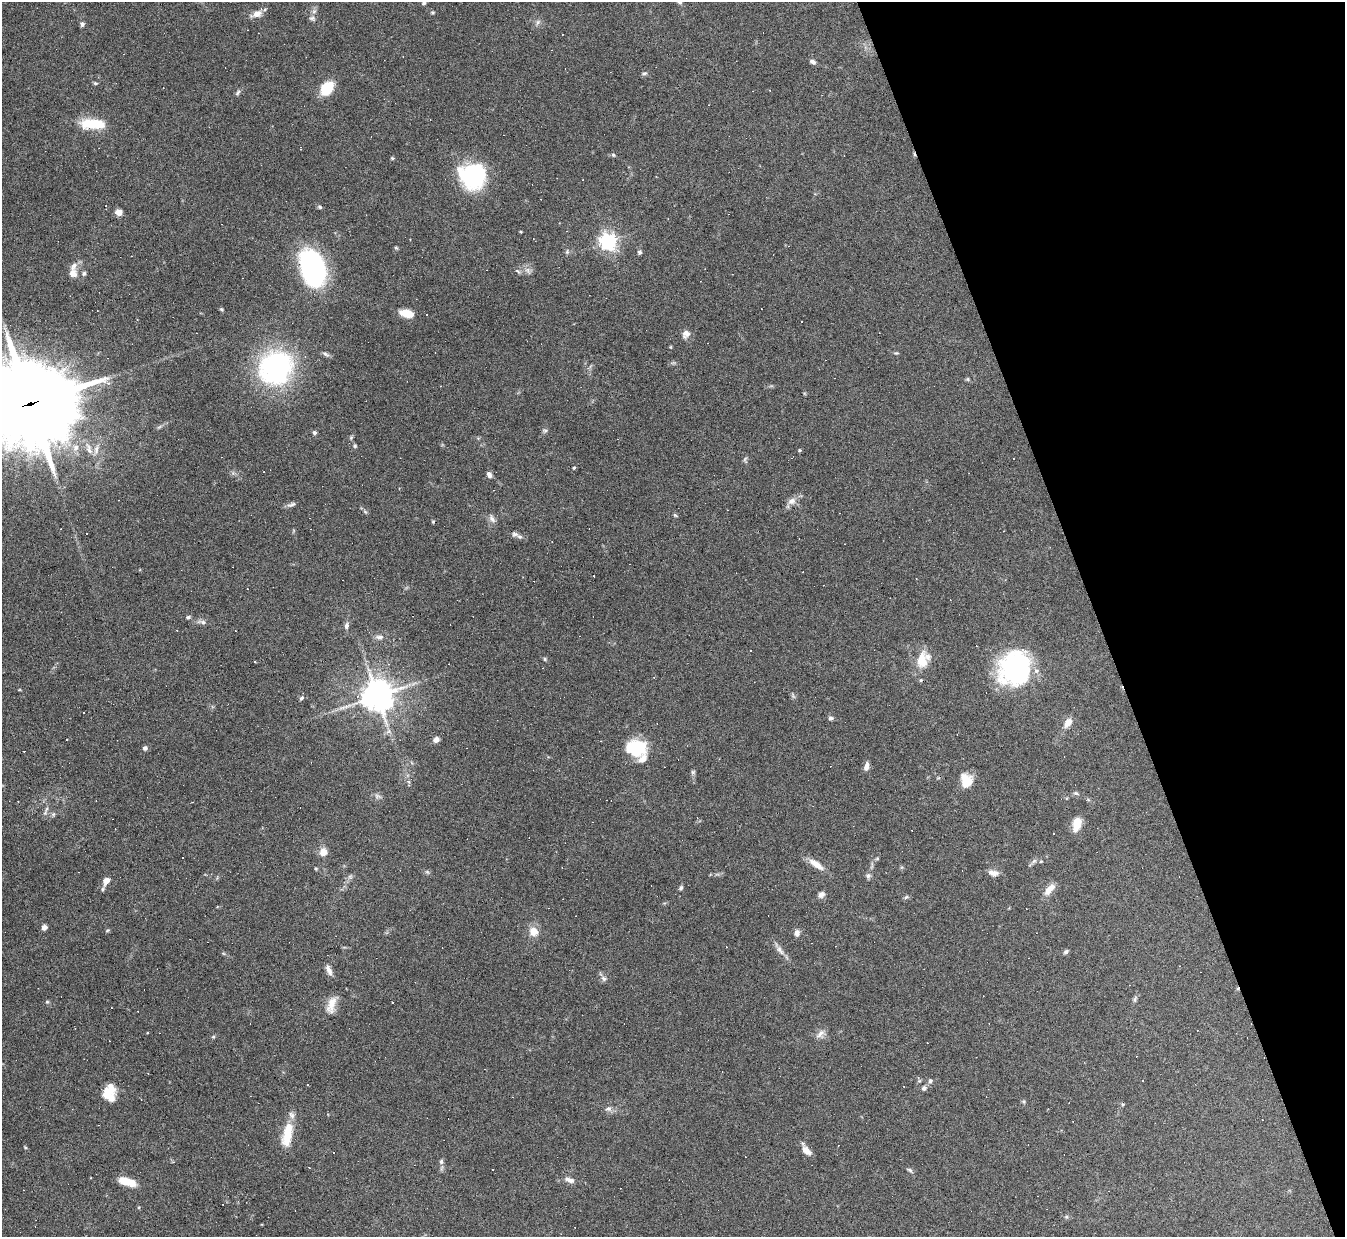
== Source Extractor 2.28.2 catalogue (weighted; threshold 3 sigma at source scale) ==
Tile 12 of 4 x 4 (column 4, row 3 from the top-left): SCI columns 4029-5371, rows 1382-2616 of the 5371 x 5357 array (HDU 1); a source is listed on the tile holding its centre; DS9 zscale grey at full resolution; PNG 1347 x 1239 px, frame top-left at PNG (2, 2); no overlay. Shown black and unused: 18% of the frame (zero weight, under 4 of 8 exposures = <1% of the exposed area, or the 3 px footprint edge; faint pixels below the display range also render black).
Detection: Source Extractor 2.28.2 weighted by HDU 2 'WHT'; one run over the whole footprint, this tile lists its part. Background 0.0744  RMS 0.0043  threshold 0.0175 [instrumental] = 3 sigma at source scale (4.09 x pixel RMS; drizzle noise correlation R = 1.36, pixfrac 0.8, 0.05/0.05 arcsec/px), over >= 5 px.
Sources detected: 210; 1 too faint to see at this stretch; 2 inside a brighter object's white glare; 79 cosmic-ray / hot-pixel residue — not listed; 9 inside a brighter listed object's ellipse — not listed separately; the other 119 listed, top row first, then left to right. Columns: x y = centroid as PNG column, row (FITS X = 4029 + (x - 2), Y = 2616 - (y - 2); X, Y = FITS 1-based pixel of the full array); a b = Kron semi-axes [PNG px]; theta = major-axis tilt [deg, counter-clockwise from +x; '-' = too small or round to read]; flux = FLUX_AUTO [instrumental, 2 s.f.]
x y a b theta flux
424 3 6 5 - 0.78
314 11 7 5 44 0.95
432 13 5 4 - 0.46
257 14 13 8 20 3.2
312 18 9 6 -28 1.1
538 22 9 5 61 1.1
82 24 6 5 - 0.93
813 62 8 5 -22 1.1
644 73 7 5 15 0.76
95 83 6 4 -13 0.57
327 88 13 10 49 13
238 93 9 4 50 0.81
93 124 30 11 -2 13
613 155 6 5 - 0.63
392 158 4 4 - 0.44
473 176 27 26 - 35
320 207 6 4 -18 0.65
119 212 5 4 - 8.1
608 241 7 6 - 150
396 248 5 4 - 0.51
567 252 6 5 - 0.7
639 252 5 5 - 0.91
528 270 10 7 -49 1.5
313 271 32 19 -60 68
518 271 8 4 -28 0.78
73 273 9 8 - 3.1
84 273 6 5 - 0.75
222 309 5 4 - 0.49
407 313 15 7 -13 6.3
427 314 3 3 - 0.61
686 334 11 9 52 2.1
325 354 11 5 -24 1
276 368 27 25 78 85
588 368 9 4 45 0.82
968 379 5 5 - 0.52
30 403 36 30 7 3900
545 430 7 4 0 0.65
314 433 5 5 - 0.85
355 446 6 4 70 0.52
76 447 10 8 76 2.5
89 449 18 7 -73 3.2
800 450 5 4 - 0.41
745 460 10 5 -86 0.81
574 468 5 4 - 0.42
489 475 7 6 - 1.4
791 501 10 6 27 2.1
291 505 13 5 23 1.2
675 515 6 4 -31 0.51
492 519 13 7 -63 1.7
433 522 4 4 - 0.4
515 534 10 7 -4 1.4
188 617 6 4 11 0.75
202 622 13 6 -8 1.5
346 626 9 6 80 1.3
379 637 12 6 4 1.5
921 658 21 11 66 5.7
545 659 6 4 -17 0.58
1016 668 31 28 64 66
921 680 4 4 - 0.46
357 696 5 5 - 0.85
377 696 9 9 - 710
301 698 7 4 51 0.69
831 718 6 6 - 0.9
1068 723 11 7 55 3.8
389 731 8 7 - 1.3
436 739 6 5 - 2.2
145 748 5 5 - 1.3
636 748 23 17 -7 16
866 767 10 6 78 1.9
693 772 6 6 - 0.67
408 781 6 5 - 0.75
966 781 15 12 -74 7.2
1075 793 6 4 15 0.67
377 796 9 6 -10 1.3
45 813 8 5 58 0.92
53 814 6 5 - 0.66
1077 826 18 8 57 4.4
323 852 7 7 - 4.1
877 858 6 4 2 0.46
1034 861 8 4 44 0.95
1041 861 5 3 - 0.33
816 864 21 7 -34 4.3
427 872 7 4 -34 0.63
993 873 13 7 -14 2.5
868 876 8 5 90 0.98
106 881 10 7 56 2.6
681 888 6 4 62 0.73
1048 890 13 8 64 3.3
821 894 9 7 40 1.5
906 897 7 4 44 0.6
44 928 6 5 - 1.6
107 930 6 4 22 0.51
534 932 12 11 - 4.4
797 933 8 6 78 1.8
780 950 16 7 -56 2.3
1066 951 6 5 - 0.75
329 970 14 6 -67 2
603 978 8 7 - 1.2
1135 999 11 4 71 0.86
47 1002 5 4 - 0.47
331 1005 24 10 73 4.9
820 1034 15 7 45 2.1
213 1037 5 4 - 0.49
1142 1080 3 3 - 2.2
930 1081 7 6 - 0.96
924 1088 7 6 - 1.2
109 1094 17 14 75 7.8
141 1099 3 2 - 0.2
1024 1102 6 3 -71 0.51
1123 1104 5 4 - 0.42
608 1109 9 7 -8 1.5
287 1134 29 10 79 10
25 1147 5 4 - 0.4
806 1150 13 7 -41 3.3
441 1161 7 5 89 0.97
910 1170 8 5 -38 0.78
569 1180 14 6 -23 2.1
127 1182 19 8 -16 6.7
1066 1217 6 4 44 0.58
Overlapping masked pixels (flux is a lower limit): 1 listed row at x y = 30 403
Isophote crosses this tile's border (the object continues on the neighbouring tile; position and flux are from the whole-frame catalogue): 2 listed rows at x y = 424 3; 30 403